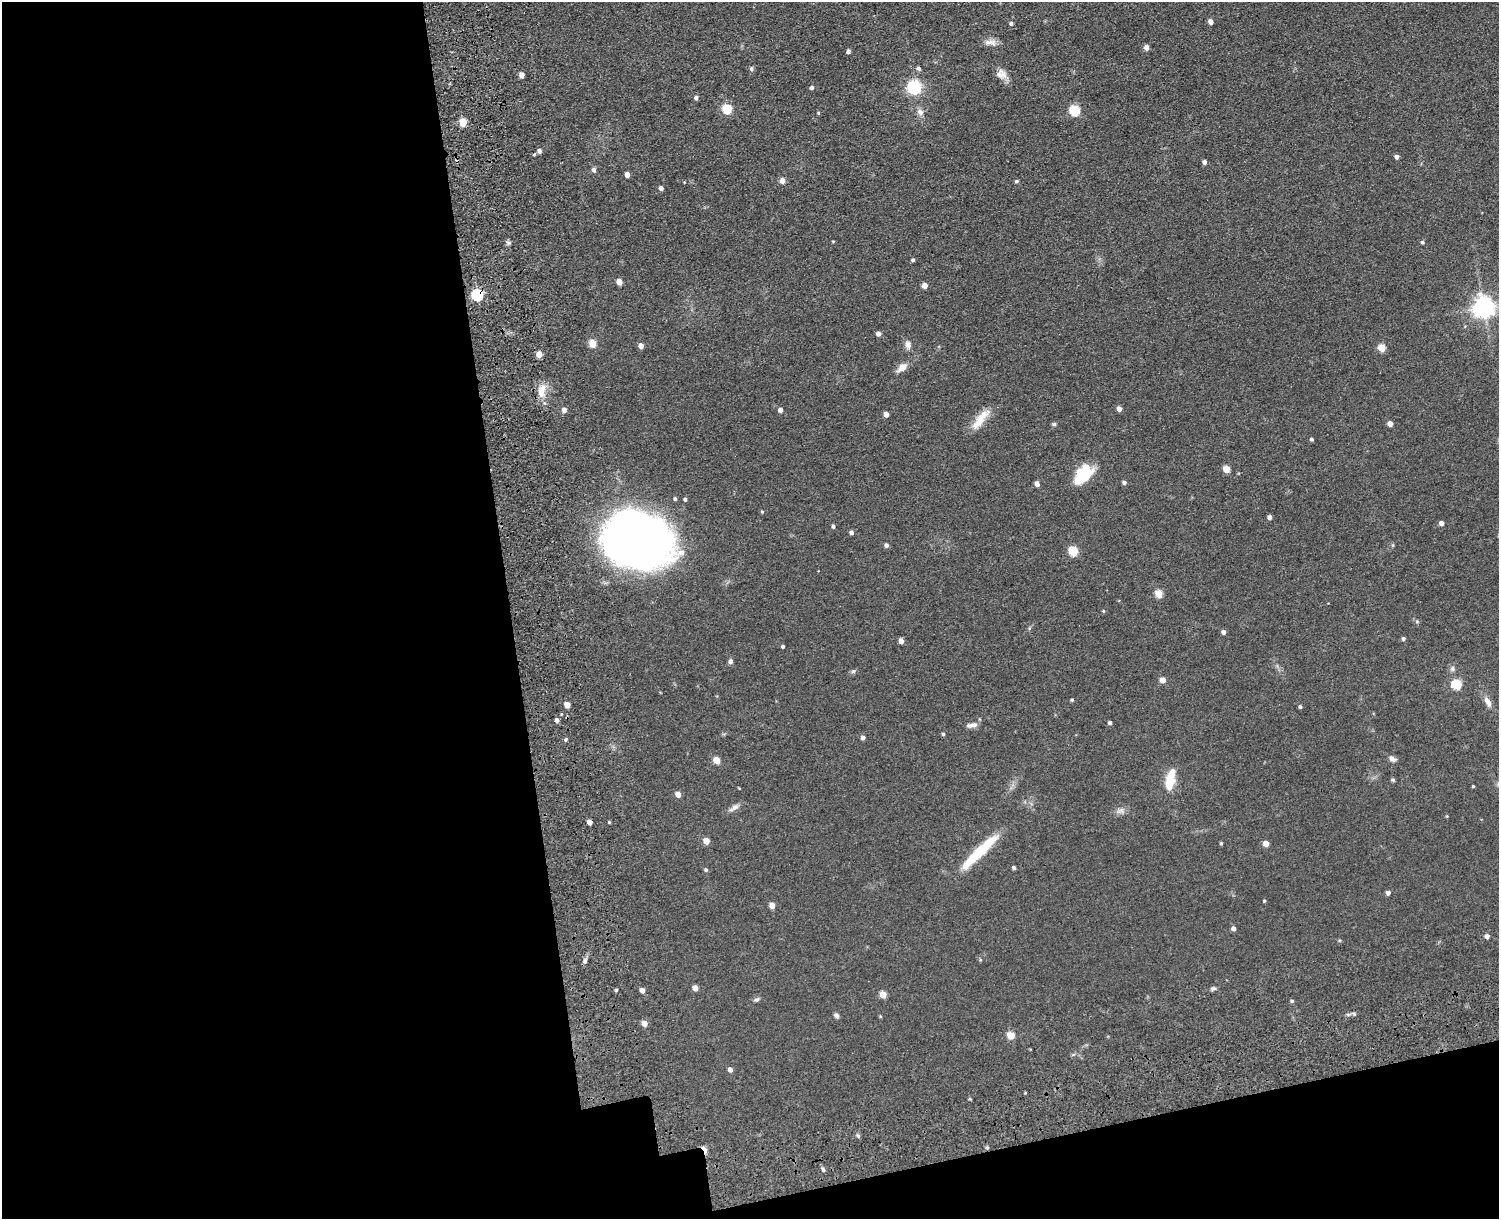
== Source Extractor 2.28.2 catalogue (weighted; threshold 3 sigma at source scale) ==
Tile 10 of 3 x 4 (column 1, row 4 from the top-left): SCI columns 273-1769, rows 161-1377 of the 5149 x 5188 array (HDU 1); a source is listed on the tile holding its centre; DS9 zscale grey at full resolution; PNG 1501 x 1221 px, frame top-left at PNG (2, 2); no overlay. Shown black and unused: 39% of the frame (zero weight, under 3 of 5 exposures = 11% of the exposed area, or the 3 px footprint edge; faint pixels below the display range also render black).
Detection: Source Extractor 2.28.2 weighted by HDU 2 'WHT'; one run over the whole footprint, this tile lists its part. Background 0.0747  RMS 0.0081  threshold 0.0365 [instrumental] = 3 sigma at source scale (4.5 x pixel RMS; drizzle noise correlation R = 1.50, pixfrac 1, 0.05/0.05 arcsec/px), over >= 5 px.
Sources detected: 122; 2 inside a brighter object's white glare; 1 cosmic-ray / hot-pixel residue — not listed; the other 119 listed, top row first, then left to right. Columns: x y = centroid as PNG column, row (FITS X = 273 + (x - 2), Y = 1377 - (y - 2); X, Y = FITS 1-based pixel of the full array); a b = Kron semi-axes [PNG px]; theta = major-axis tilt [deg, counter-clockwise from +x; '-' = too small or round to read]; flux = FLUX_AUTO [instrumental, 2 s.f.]
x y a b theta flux
1211 21 4 4 - 4.2
1011 23 4 4 - 1.4
988 42 14 8 5 4.6
1146 47 5 4 - 4.4
848 51 4 4 - 2.2
918 68 5 5 - 2
751 69 5 5 - 1.5
1001 74 15 11 -24 5.8
522 75 4 4 - 5
812 87 4 4 - 1.8
914 87 6 6 - 150
696 98 5 5 - 2
727 109 5 5 - 38
1075 110 5 5 - 51
920 112 10 7 -44 3.4
818 113 4 4 - 0.77
463 122 5 4 - 20
539 151 6 5 - 2.5
1397 157 4 4 - 2.5
1204 162 4 4 - 2.9
594 170 6 5 - 2.1
627 174 4 4 - 5.1
782 180 5 5 - 5.3
1016 181 5 4 - 1
661 188 4 4 - 3.1
833 241 3 3 - 0.66
1422 242 5 4 - 1.2
913 260 4 4 - 1.2
619 282 5 4 - 7.6
925 285 4 4 - 6.5
477 295 6 5 - 89
1484 307 7 7 - 510
878 334 4 4 - 3.4
592 343 5 5 - 18
908 345 11 8 -79 3.5
641 346 5 4 - 4.7
1382 348 5 5 - 17
539 354 5 4 - 10
902 367 12 7 38 6.3
541 391 19 9 75 9.1
1119 409 4 4 - 4
564 410 6 6 - 2.5
780 410 5 5 - 2.9
886 414 4 4 - 5.1
980 419 33 9 51 12
1054 424 5 4 - 1.1
1390 424 4 4 - 5.4
1311 439 4 4 - 1.3
1226 469 5 4 - 14
1083 475 23 13 49 28
1124 482 5 4 - 1.9
1037 484 5 4 - 3.5
675 499 4 4 - 1.2
685 499 4 4 - 1.1
762 512 4 4 - 0.78
1270 517 4 4 - 2.8
1441 523 4 4 - 3.9
833 526 4 4 - 1.6
851 532 4 4 - 2.3
633 536 67 46 -13 530
886 545 5 5 - 1.9
1073 551 5 5 - 35
1159 594 5 5 - 20
1103 611 5 4 - 0.68
1223 632 4 4 - 2.7
1403 639 4 4 - 1.8
901 641 4 4 - 4.7
783 646 3 3 - 1.4
730 661 6 5 - 1.9
853 671 6 4 1 1.2
1162 680 4 4 - 7.7
1457 684 5 5 - 50
1072 700 4 3 - 0.93
1488 702 15 7 -59 4.8
567 705 5 4 - 5.9
1300 706 4 4 - 1.4
557 720 5 4 - 2.6
1110 722 4 3 - 2
972 725 15 6 9 3.3
943 734 4 4 - 0.97
863 737 4 4 - 2.5
566 740 5 4 - 1.1
1392 759 10 6 -23 2.5
716 760 5 5 - 10
1170 777 18 9 64 14
1393 780 5 4 - 1
1473 786 3 3 - 0.69
678 794 5 4 - 6
734 808 16 6 33 3.3
1121 811 11 7 4 3.2
590 822 4 4 - 5
609 822 3 3 - 0.8
706 841 5 4 - 10
1221 843 4 3 - 0.93
1266 843 4 4 - 7.6
979 852 49 9 44 37
1014 868 3 3 - 1.3
706 870 5 5 - 1.1
1388 893 4 4 - 2.8
1264 901 4 4 - 0.8
772 905 5 4 - 7.8
1233 928 4 4 - 3
1487 936 4 4 - 3.3
585 960 7 5 74 2
695 988 5 4 - 5.6
1213 989 8 4 13 1.5
616 990 4 3 - 0.94
642 990 5 4 - 4.2
883 995 5 4 - 14
757 999 7 5 32 1.6
1292 1001 4 4 - 1.3
836 1015 7 5 -50 1.9
880 1016 5 3 - 0.65
644 1023 5 4 - 6.5
1011 1035 5 5 - 18
730 1069 5 4 - 3.1
987 1147 5 3 - 0.93
705 1149 8 3 -64 12
823 1169 6 4 -44 1.2
Overlapping masked pixels (flux is a lower limit): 2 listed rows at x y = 477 295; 705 1149